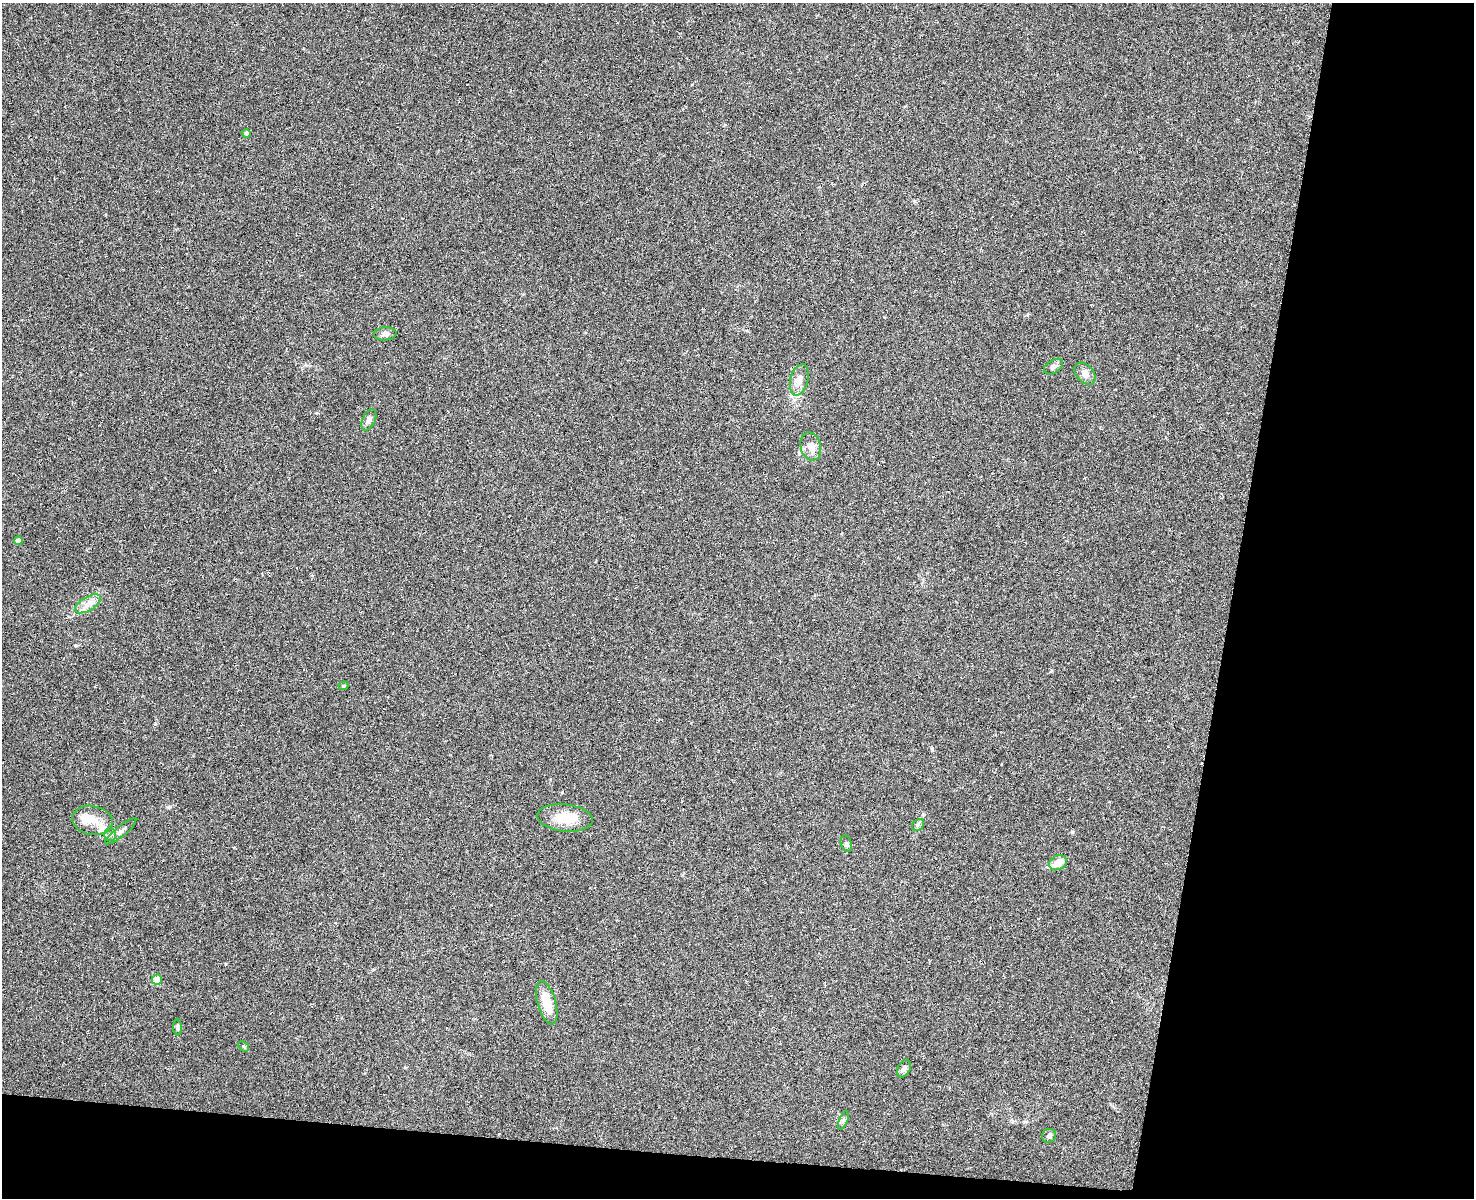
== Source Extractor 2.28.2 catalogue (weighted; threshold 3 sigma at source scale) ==
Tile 6 of 3 x 2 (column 3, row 2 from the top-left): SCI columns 2949-4420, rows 282-1477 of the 4422 x 2925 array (HDU 1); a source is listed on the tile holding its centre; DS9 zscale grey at full resolution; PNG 1476 x 1200 px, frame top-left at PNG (2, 3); each listed source drawn as its Kron ellipse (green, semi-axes under 4 px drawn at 4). Shown black and unused: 20% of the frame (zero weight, under 3 of 6 exposures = <1% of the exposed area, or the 3 px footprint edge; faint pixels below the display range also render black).
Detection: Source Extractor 2.28.2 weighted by HDU 2 'WHT'; one run over the whole footprint, this tile lists its part. Background 0.0739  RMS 0.0063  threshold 0.0256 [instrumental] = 3 sigma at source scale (4.09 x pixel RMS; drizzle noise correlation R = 1.36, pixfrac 0.8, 0.0396/0.0396 arcsec/px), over >= 5 px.
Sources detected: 27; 3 inside a brighter listed object's ellipse — not listed separately; the other 24 listed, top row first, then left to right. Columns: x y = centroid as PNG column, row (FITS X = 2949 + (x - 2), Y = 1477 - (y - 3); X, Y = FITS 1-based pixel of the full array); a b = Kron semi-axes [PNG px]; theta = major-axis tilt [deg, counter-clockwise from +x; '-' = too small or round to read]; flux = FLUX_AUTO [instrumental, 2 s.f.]
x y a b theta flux
246 133 4 4 - 1.8
385 334 11 6 5 2.2
1053 367 10 6 32 1.9
1085 374 13 8 -48 3.6
799 380 16 9 75 4.6
369 420 11 6 65 2.3
811 446 14 10 -75 5.5
18 541 4 4 - 3.1
88 604 14 7 30 4.2
343 686 5 4 - 0.68
565 818 28 13 -6 12
92 820 20 14 -11 8.2
918 825 7 5 44 1.3
121 831 19 5 39 2.6
110 834 6 6 - 1.5
846 844 8 5 -70 1.1
1058 863 9 7 26 6.5
157 980 5 5 - 15
547 1003 22 9 -74 12
177 1027 8 4 90 1
244 1046 6 4 -44 0.68
904 1069 9 6 60 1.9
843 1120 10 3 69 1
1049 1136 7 6 - 1.8
Unlisted compact peaks at least as high as the median listed source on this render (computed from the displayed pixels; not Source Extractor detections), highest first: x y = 932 749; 1072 832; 169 807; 155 724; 226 964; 75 645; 923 814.